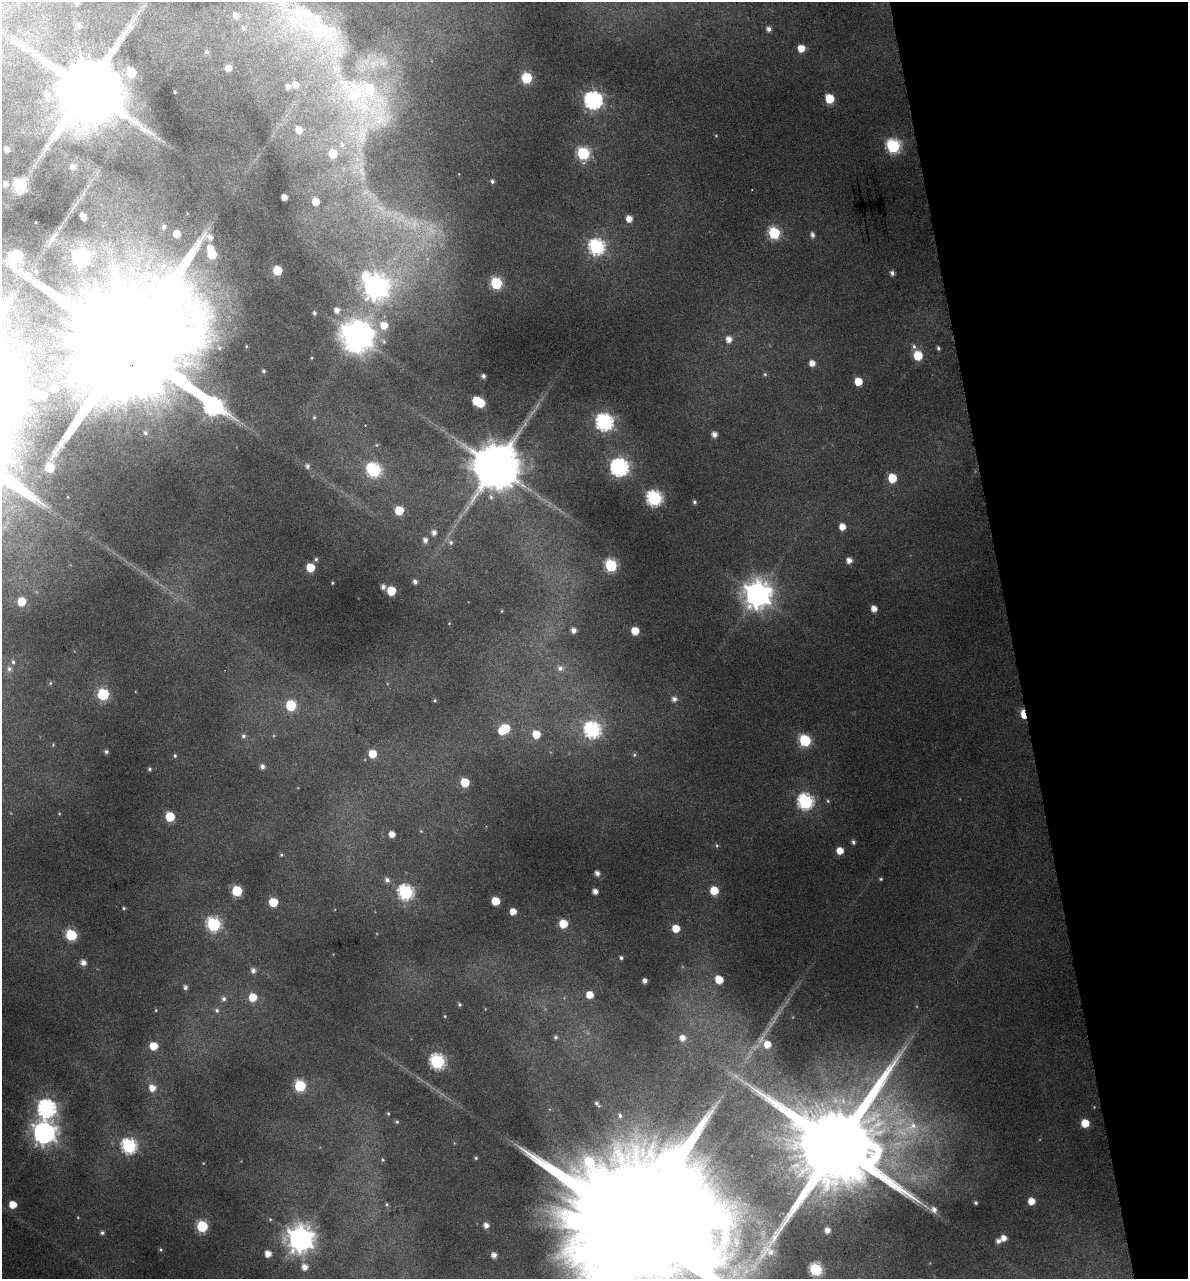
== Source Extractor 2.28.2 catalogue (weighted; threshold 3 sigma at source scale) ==
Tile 12 of 4 x 4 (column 4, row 3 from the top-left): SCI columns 3660-4845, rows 1282-2558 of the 4896 x 5150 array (HDU 1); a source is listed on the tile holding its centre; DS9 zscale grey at full resolution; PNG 1190 x 1281 px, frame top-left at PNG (2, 2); no overlay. Shown black and unused: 15% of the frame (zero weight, under 4 of 8 exposures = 2% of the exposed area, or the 3 px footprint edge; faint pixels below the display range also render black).
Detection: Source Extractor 2.28.2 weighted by HDU 2 'WHT'; one run over the whole footprint, this tile lists its part. Background -0.0182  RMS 0.0096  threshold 0.0393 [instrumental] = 3 sigma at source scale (4.09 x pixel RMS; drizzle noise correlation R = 1.36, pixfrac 0.8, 0.0396/0.0396 arcsec/px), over >= 5 px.
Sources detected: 201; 1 too faint to see at this stretch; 7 inside a brighter object's white glare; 2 long thin detections or spike segments (spike, bleed or trail) — not listed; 4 inside a brighter listed object's ellipse — not listed separately; the other 187 listed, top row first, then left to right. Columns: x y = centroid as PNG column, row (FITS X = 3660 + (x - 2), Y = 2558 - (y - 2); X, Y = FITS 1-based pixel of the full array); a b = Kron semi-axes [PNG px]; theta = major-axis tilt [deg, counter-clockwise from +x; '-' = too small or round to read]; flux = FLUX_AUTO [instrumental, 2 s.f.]
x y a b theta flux
77 3 3 3 - 1.9
236 15 7 6 - 4.6
79 26 6 6 - 2.1
243 28 7 5 -59 2.1
769 29 5 4 - 3.3
321 30 36 23 -20 50
801 48 5 5 - 10
207 52 5 4 - 1.2
228 68 5 5 - 5.5
131 72 6 6 - 27
527 78 6 6 - 54
295 85 7 6 - 4.7
288 87 6 5 - 3
87 89 17 13 71 7300
47 94 9 7 -81 6.1
354 95 64 34 -56 150
829 99 6 5 - 28
593 100 7 7 - 280
299 130 7 6 - 6.9
342 145 8 6 -77 3.3
893 146 7 6 - 130
6 149 4 4 - 3.7
333 153 6 6 - 20
583 154 6 6 - 99
73 167 6 5 - 3.8
492 181 5 5 - 1.8
5 184 6 6 - 2.6
20 185 6 6 - 98
284 197 4 4 - 5.5
316 202 5 5 - 11
83 216 6 4 -55 5.8
629 219 5 5 - 7.5
164 227 5 5 - 2
774 233 6 6 - 76
177 234 5 5 - 9.1
812 235 6 5 - 2.8
210 237 7 6 - 4.3
52 239 10 4 60 2.4
596 247 7 7 - 180
210 248 6 6 - 6.7
212 254 5 5 - 21
81 257 8 7 - 180
13 259 6 5 - 44
277 270 6 5 - 27
36 272 4 2 - 0.63
892 273 4 4 - 2.4
496 283 6 6 - 75
375 286 10 9 - 720
337 310 7 6 - 4.9
314 313 5 4 - 1.6
384 325 8 8 - 12
359 337 11 10 - 870
729 339 7 6 - 6.1
128 345 41 26 -84 41000
914 346 7 5 -68 2
219 348 5 5 - 1.5
938 348 5 4 - 1.3
918 355 6 5 - 30
812 363 5 5 - 6.7
263 371 4 3 - 1.2
765 374 5 4 - 1.2
483 376 4 4 - 2.2
858 381 5 5 - 14
54 388 4 4 - 5.1
35 394 6 5 - 6.9
476 401 6 5 - 20
212 406 16 8 -39 320
314 417 5 4 - 0.98
604 422 7 7 - 230
714 434 5 5 - 4.5
307 466 6 5 - 2
495 466 12 12 - 4300
619 467 7 7 - 290
50 468 6 6 - 22
374 470 8 6 -43 130
892 478 6 5 - 23
654 498 7 7 - 170
694 502 5 4 - 1.4
399 510 6 5 - 25
842 527 5 5 - 8
434 532 5 5 - 3.5
425 540 5 5 - 3
451 542 6 5 - 1.6
316 559 5 5 - 1.3
849 560 5 5 - 5
611 565 6 6 - 82
310 567 5 5 - 21
415 582 5 4 - 2.6
332 583 4 3 - 0.66
383 587 5 5 - 2.6
391 591 6 5 - 24
757 595 9 9 - 1000
22 601 6 6 - 17
874 609 5 5 - 6.4
574 630 4 4 - 3.6
635 631 5 5 - 15
13 662 5 5 - 1.3
560 668 6 6 - 2.6
9 669 6 6 - 2.1
50 683 5 3 - 0.8
103 694 6 6 - 67
674 699 6 6 - 3.2
291 705 7 6 - 38
1023 714 9 4 -75 21
505 728 8 7 - 24
592 730 8 7 - 190
536 734 6 6 - 15
243 736 6 6 - 2
805 740 6 6 - 71
106 752 5 4 - 1.7
372 754 6 5 - 15
634 755 5 4 - 1.1
175 756 5 4 - 1.1
262 766 5 5 - 2.7
149 769 4 4 - 1.1
465 782 6 5 - 24
805 801 7 7 - 160
828 801 5 3 - 0.95
170 817 6 6 - 26
392 834 5 5 - 6.1
853 842 5 4 - 1.9
840 851 5 5 - 9.2
281 855 5 4 - 1
597 873 5 4 - 3.5
881 879 4 4 - 1
387 880 6 6 - 2.8
714 890 6 5 - 18
237 891 6 6 - 46
595 891 4 4 - 4.6
405 892 7 6 - 150
495 901 5 5 - 19
273 902 6 5 - 22
124 908 4 4 - 0.99
513 912 5 5 - 8.2
213 924 7 6 - 120
563 924 6 6 - 17
676 929 6 5 - 13
71 935 6 6 - 53
621 958 4 3 - 1.3
83 963 6 6 - 4.6
253 971 6 6 - 3.1
719 980 6 5 - 16
645 981 4 4 - 3.3
185 987 5 5 - 2
590 995 5 5 - 9.5
253 997 6 6 - 17
224 999 6 6 - 2.2
460 1004 5 4 - 1.2
156 1010 4 3 - 0.61
217 1010 6 5 - 1.7
555 1037 5 5 - 1.5
682 1038 6 5 - 5.5
767 1044 6 6 - 9.3
153 1046 6 6 - 15
437 1062 7 7 - 140
300 1086 6 6 - 62
152 1088 6 6 - 7.5
597 1104 8 4 -46 1.7
46 1108 8 7 - 270
388 1113 5 4 - 0.97
397 1122 5 4 - 1.1
1085 1123 5 5 - 19
913 1126 15 10 30 13
44 1133 8 8 - 590
837 1145 25 20 -85 19000
129 1146 7 7 - 160
476 1158 5 4 - 1.2
383 1160 5 3 - 0.81
1031 1201 5 5 - 9.4
976 1203 4 3 - 1.3
387 1204 5 3 - 0.86
13 1205 5 5 - 13
934 1209 8 7 - 4.1
486 1225 6 5 - 4.3
634 1225 66 29 -79 75000
202 1226 6 6 - 63
827 1230 4 4 - 4.6
102 1233 5 5 - 1.9
1004 1238 5 5 - 5.3
300 1239 9 8 - 870
998 1241 5 4 - 3.1
161 1250 5 3 - 0.91
770 1252 16 8 -46 8.4
268 1254 5 5 - 7
494 1255 5 5 - 4.2
305 1267 6 6 - 5.6
816 1270 6 6 - 84
Overlapping masked pixels (flux is a lower limit): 2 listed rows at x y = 128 345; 1023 714
Isophote crosses this tile's border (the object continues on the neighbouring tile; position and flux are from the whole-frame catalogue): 2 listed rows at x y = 77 3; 634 1225